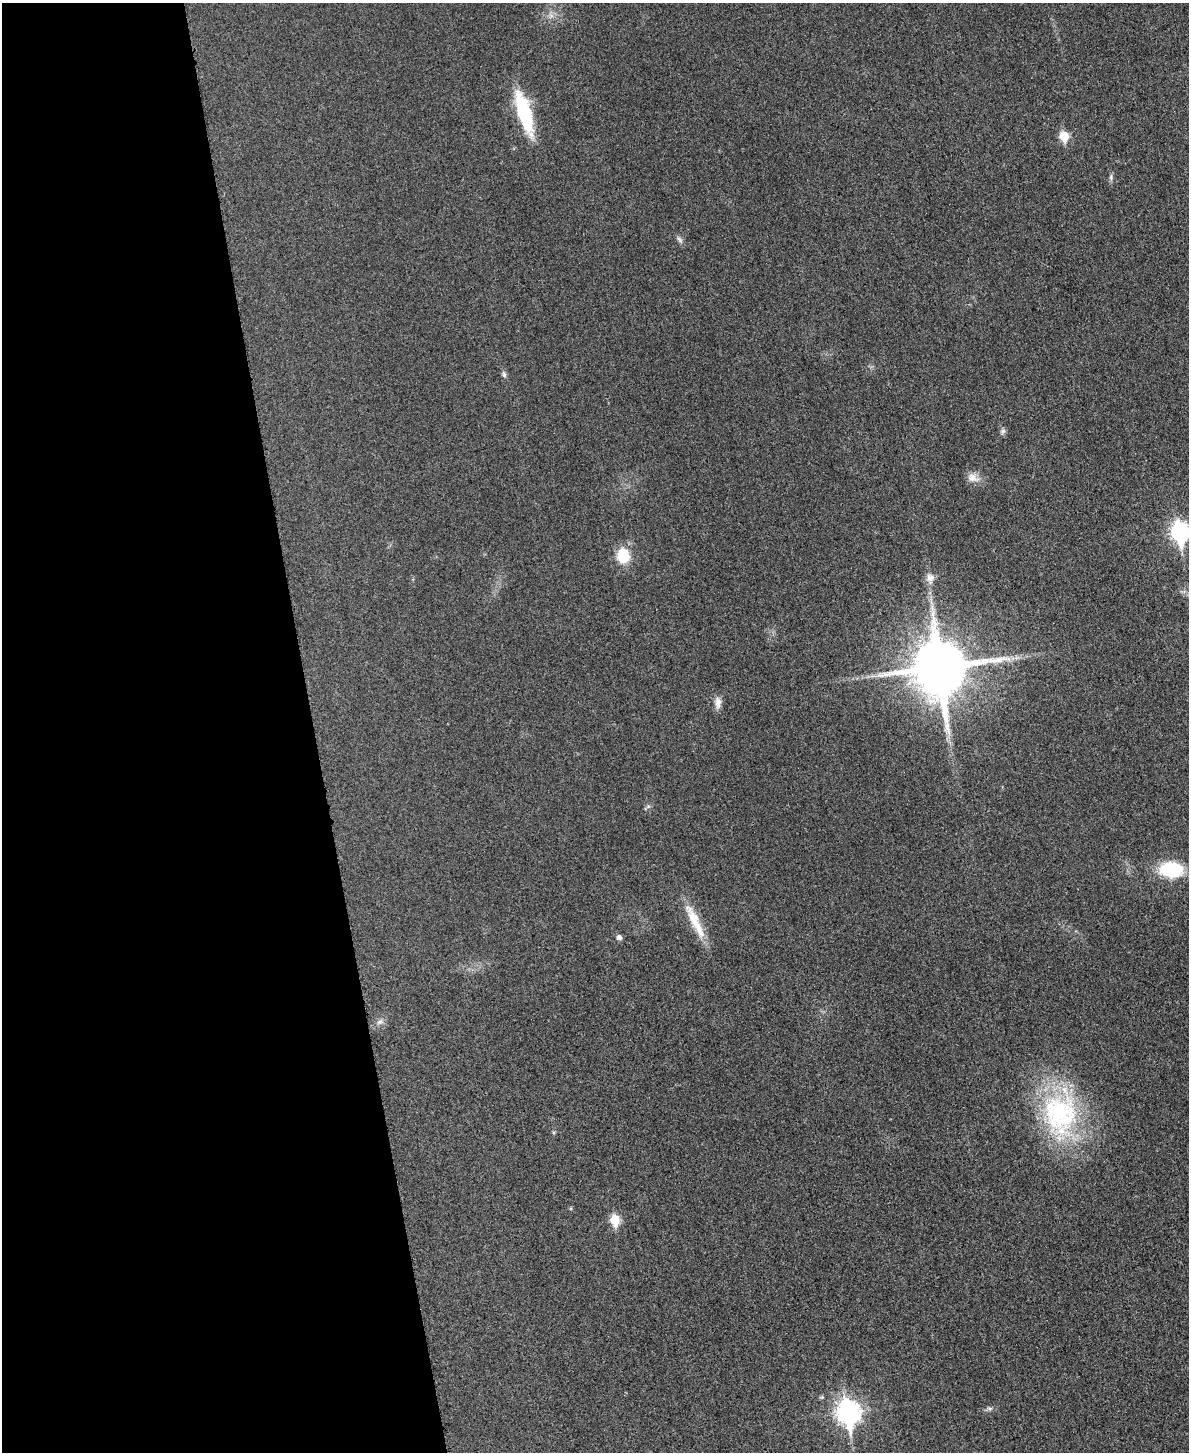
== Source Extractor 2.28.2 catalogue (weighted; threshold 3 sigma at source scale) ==
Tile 5 of 4 x 3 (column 1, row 2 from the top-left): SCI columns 16-1202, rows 1716-3165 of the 4778 x 4763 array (HDU 1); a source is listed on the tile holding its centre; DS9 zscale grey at full resolution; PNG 1191 x 1454 px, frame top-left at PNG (2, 3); no overlay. Shown black and unused: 26% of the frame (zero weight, under 3 of 4 exposures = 2% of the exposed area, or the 3 px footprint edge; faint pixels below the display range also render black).
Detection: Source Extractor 2.28.2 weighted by HDU 2 'WHT'; one run over the whole footprint, this tile lists its part. Background 0.0706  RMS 0.007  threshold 0.0317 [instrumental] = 3 sigma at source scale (4.5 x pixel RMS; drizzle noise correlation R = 1.50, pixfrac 1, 0.05/0.05 arcsec/px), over >= 5 px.
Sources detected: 20; all 20 listed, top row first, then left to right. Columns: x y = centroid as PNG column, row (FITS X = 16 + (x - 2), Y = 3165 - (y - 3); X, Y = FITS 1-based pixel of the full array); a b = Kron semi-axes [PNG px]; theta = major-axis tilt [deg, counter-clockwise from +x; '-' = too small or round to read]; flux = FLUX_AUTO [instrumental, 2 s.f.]
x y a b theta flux
524 113 47 13 -74 50
1064 136 6 5 - 28
1111 177 9 5 -83 1.7
680 240 11 4 -46 2
504 375 9 5 -71 1.8
1003 431 8 7 - 1.8
973 478 17 11 -26 6.2
1180 532 10 7 -83 240
623 556 16 13 -77 21
930 578 12 11 - 4.8
940 667 17 16 - 4500
718 702 16 8 88 4.7
1171 870 22 15 -3 39
694 920 46 12 -64 20
619 938 6 5 - 3
380 1022 10 6 44 2.7
1060 1114 61 48 -82 110
615 1220 6 5 - 35
990 1408 8 4 -8 1.6
848 1412 11 8 -81 450
Isophote crosses this tile's border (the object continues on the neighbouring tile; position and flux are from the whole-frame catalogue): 1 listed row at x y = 1180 532